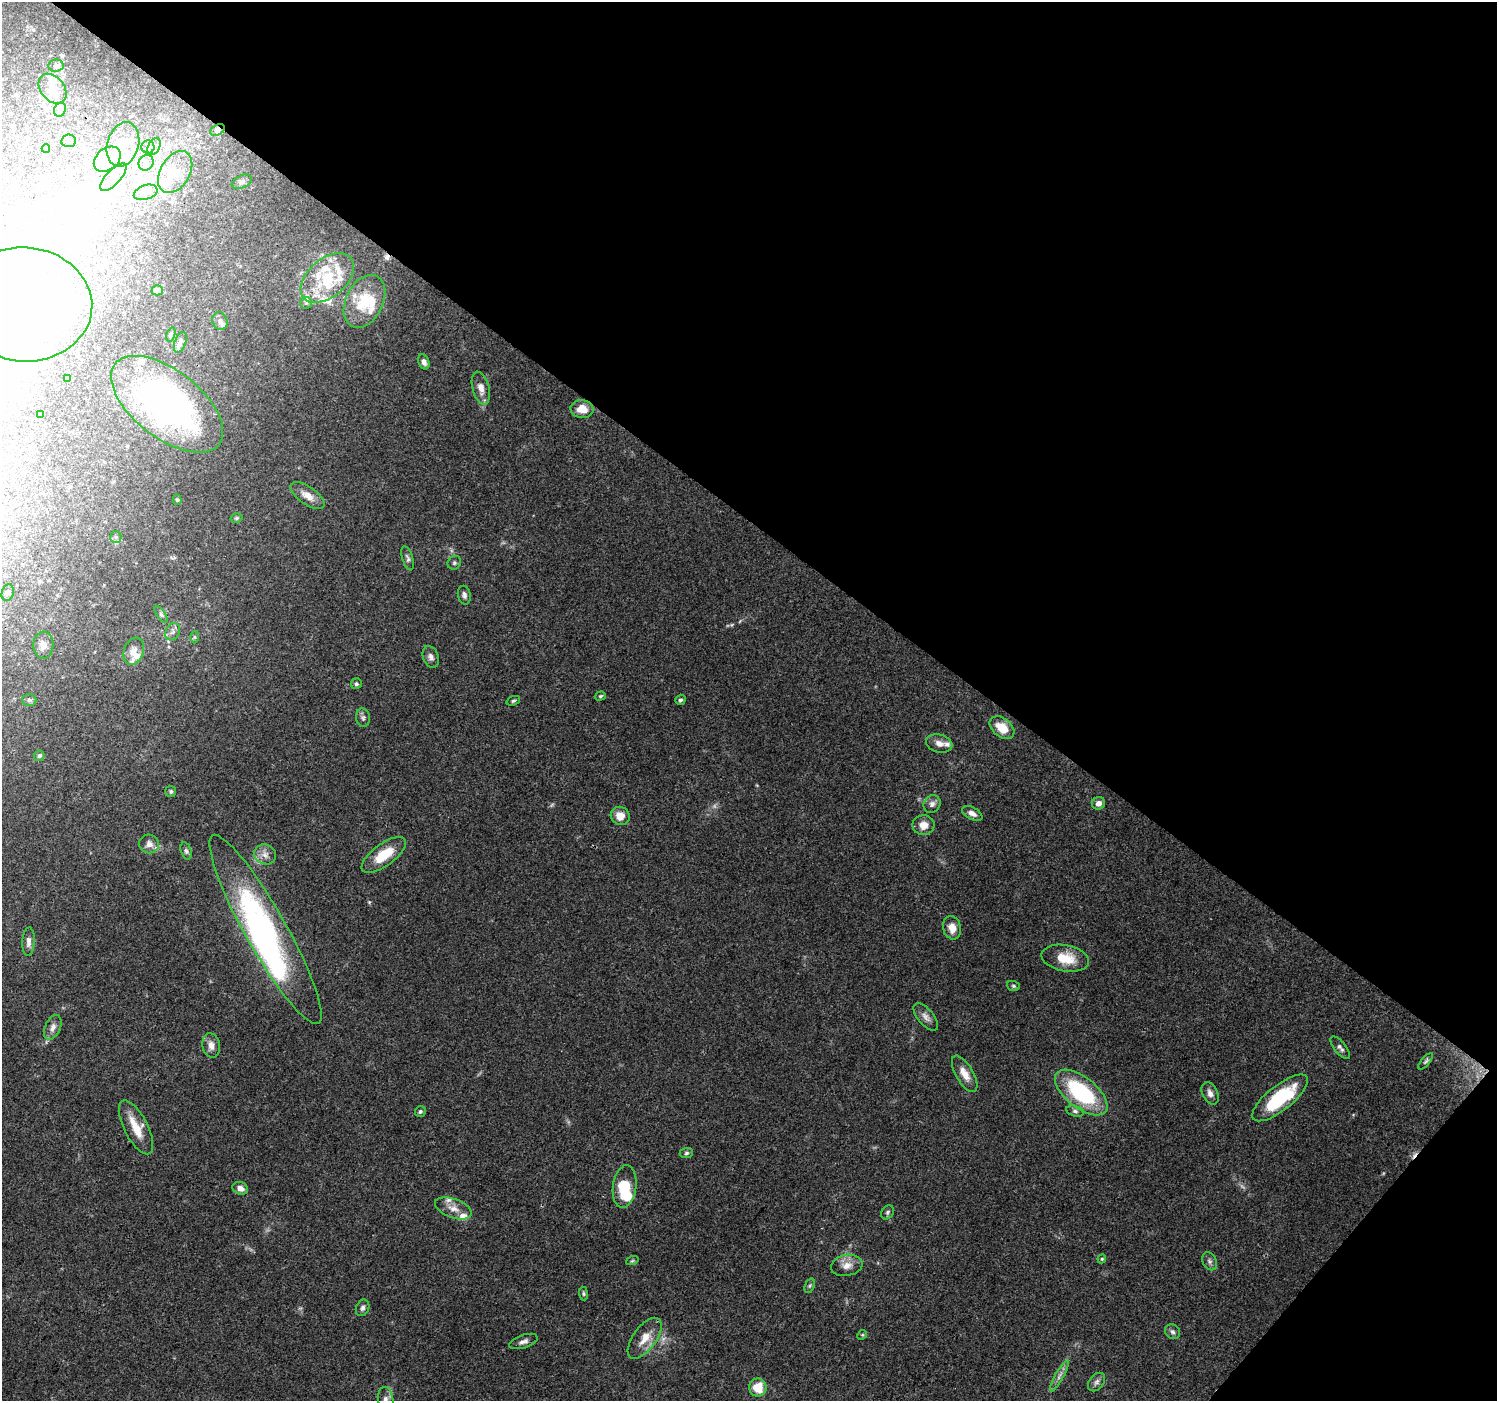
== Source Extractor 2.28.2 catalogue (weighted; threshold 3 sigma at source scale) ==
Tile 8 of 4 x 4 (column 4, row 2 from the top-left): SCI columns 4491-5985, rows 3045-4443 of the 5986 x 6019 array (HDU 1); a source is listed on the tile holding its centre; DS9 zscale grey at full resolution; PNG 1499 x 1403 px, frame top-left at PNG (2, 2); each listed source drawn as its Kron ellipse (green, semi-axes under 4 px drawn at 4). Shown black and unused: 39% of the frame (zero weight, under 3 of 4 exposures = <1% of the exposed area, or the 3 px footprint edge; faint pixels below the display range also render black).
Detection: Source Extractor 2.28.2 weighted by HDU 2 'WHT'; one run over the whole footprint, this tile lists its part. Background 0.0672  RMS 0.0049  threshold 0.0221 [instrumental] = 3 sigma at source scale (4.5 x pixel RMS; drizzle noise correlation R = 1.50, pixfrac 1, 0.0396/0.0396 arcsec/px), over >= 5 px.
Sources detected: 150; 2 too faint to see at this stretch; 25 inside a brighter object's white glare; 2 cosmic-ray / hot-pixel residue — neither listed nor drawn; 22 inside a brighter listed object's ellipse — not listed separately; the other 99 listed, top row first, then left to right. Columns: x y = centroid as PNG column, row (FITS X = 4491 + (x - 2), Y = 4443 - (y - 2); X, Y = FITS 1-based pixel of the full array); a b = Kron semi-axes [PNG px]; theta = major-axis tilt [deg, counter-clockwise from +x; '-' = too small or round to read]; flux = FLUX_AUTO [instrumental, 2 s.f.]
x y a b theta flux
56 66 7 6 - 1.3
53 89 16 12 -51 5.4
60 110 7 5 67 1.5
218 130 7 5 27 1
69 141 7 6 - 1.5
123 144 22 15 73 11
148 147 6 6 - 1.6
154 147 9 6 63 1.9
46 148 4 3 - 0.59
107 159 15 10 39 6.3
146 163 8 7 - 2.1
175 172 23 14 59 9.7
113 177 18 7 46 5.1
242 182 10 6 26 1.5
146 192 12 7 18 2.7
327 278 31 19 40 22
157 290 5 5 - 3.1
364 301 28 18 63 18
306 303 6 6 - 1.1
24 304 68 57 -3 150
220 321 9 7 -65 1.9
171 334 7 4 72 0.72
180 342 11 5 69 1.5
424 362 8 5 -68 2
68 378 3 3 - 0.75
481 388 17 8 -75 4.1
167 404 66 34 -38 130
582 409 11 9 -5 6.6
40 414 4 4 - 2.1
307 495 19 9 -35 5.2
177 500 5 4 - 0.68
236 518 6 4 16 0.8
116 537 6 5 - 1.1
408 558 12 5 -73 1.4
454 563 7 6 - 1.2
8 593 8 6 73 1.6
464 595 9 6 -79 1.7
161 614 10 4 -56 1.2
173 632 9 7 62 2
194 637 6 4 -89 0.74
43 645 13 10 89 4.1
134 651 14 9 70 5
431 657 11 7 -71 2.1
356 684 6 5 - 0.99
600 696 6 4 18 0.72
29 700 7 6 - 1.2
680 700 5 5 - 1.1
513 701 7 4 19 0.77
363 718 9 7 -82 1.5
1002 728 14 9 -40 8.8
939 743 13 9 -15 3.3
39 756 5 5 - 1.1
171 791 5 5 - 1
1099 803 7 6 - 2.8
932 804 9 8 - 2.2
972 813 11 6 -26 2.6
620 816 10 9 - 5.5
923 825 11 10 - 4.7
149 844 10 9 - 2.8
186 851 9 5 -74 1.3
265 854 11 10 - 3.4
384 855 26 11 37 14
952 928 12 9 -77 5.3
265 929 108 20 -61 100
28 942 14 6 86 2.4
1065 958 24 13 -11 12
1013 986 6 5 - 0.83
926 1017 16 8 -50 2.8
53 1027 13 7 66 2.9
211 1045 12 8 -81 3.5
1340 1048 13 5 -52 1.7
1426 1061 10 4 50 0.96
965 1074 20 8 -59 5.4
1081 1092 31 15 -38 48
1210 1093 12 7 -65 2.7
1280 1098 34 12 38 32
1075 1111 9 5 -15 1.3
420 1112 5 5 - 1
136 1127 29 11 -63 11
686 1153 7 5 4 1.1
625 1186 21 11 82 17
240 1188 8 6 -19 2.8
453 1208 19 9 -20 4.9
887 1212 7 6 - 0.97
1102 1259 4 4 - 0.6
632 1261 6 4 19 0.72
1209 1261 9 6 -64 1.5
847 1265 16 10 10 4.8
810 1286 7 4 70 0.88
583 1293 7 4 -84 0.77
363 1308 8 6 66 1.6
1172 1332 8 7 - 1.4
862 1335 5 4 - 0.56
645 1338 24 11 54 7.4
523 1342 15 6 17 2.3
1059 1376 17 4 60 2.3
1097 1382 10 7 52 1.9
758 1388 9 8 - 10
386 1400 13 7 -81 3
Overlapping masked pixels (flux is a lower limit): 1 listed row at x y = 218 130
Isophote crosses this tile's border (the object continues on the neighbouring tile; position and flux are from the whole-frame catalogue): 2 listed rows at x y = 24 304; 386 1400